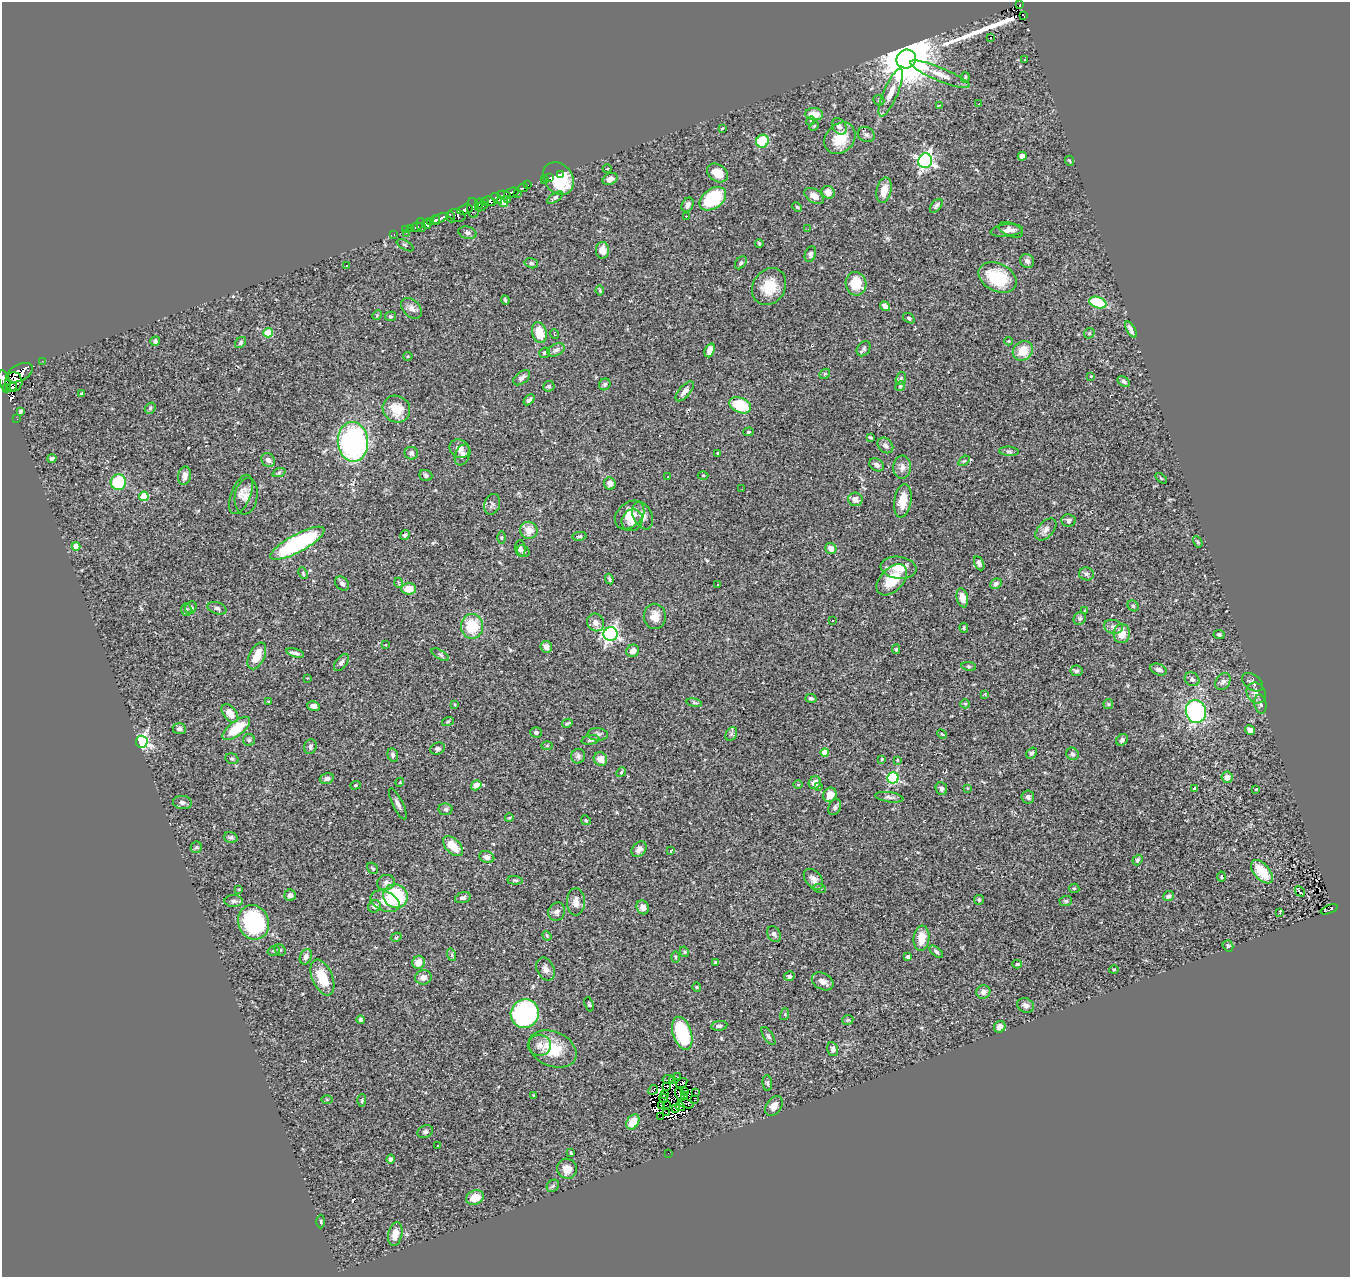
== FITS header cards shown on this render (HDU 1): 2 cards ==
NAXIS1  =                 1348
NAXIS2  =                 1275

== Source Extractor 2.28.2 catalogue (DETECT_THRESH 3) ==
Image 1348 x 1275 px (HDU 1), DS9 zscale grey, 1 PNG px = 1 image px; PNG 1352 x 1279 px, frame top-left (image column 1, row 1275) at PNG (2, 2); each listed source drawn as its Kron ellipse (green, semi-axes under 4 px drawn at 4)
Background 0.446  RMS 0.041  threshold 0.123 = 3 sigma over >= 5 px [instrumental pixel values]
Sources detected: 385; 11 with non-positive FLUX_AUTO (blend fragments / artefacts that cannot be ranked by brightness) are neither listed nor drawn; the other 374 listed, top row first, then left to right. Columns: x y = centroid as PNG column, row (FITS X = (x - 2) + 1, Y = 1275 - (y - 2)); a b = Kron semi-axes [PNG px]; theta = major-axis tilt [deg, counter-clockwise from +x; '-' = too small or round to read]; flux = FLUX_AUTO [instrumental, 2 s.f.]
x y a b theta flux
1020 4 2 2 - 6.9
1023 15 2 2 - 7
991 37 3 2 - 16
906 59 10 9 - 20000
1025 59 3 2 - 2.7
940 74 32 6 -22 36
965 77 5 4 - 4.4
891 92 26 7 67 33
879 100 6 5 - 3.9
979 104 3 2 - 2.9
939 105 3 2 - 2.9
814 114 9 6 -5 32
811 121 4 4 - 3.9
814 126 5 3 - 2.6
839 126 9 6 -59 11
722 128 3 3 - 2.7
866 135 9 7 -27 9.2
840 138 17 14 48 65
762 141 6 6 - 120
1022 156 4 4 - 9.7
925 161 7 7 - 780
1070 161 5 3 - 2.5
607 169 4 2 - 1.8
718 173 11 8 -34 36
560 174 3 2 - 15
549 178 3 2 - 2.3
558 179 17 14 -54 130
610 179 8 5 28 13
544 180 2 2 - 1.5
528 185 2 2 - 2
523 188 5 3 - 49
884 190 13 7 78 34
828 192 7 6 - 21
511 193 7 4 17 110
518 193 3 2 - 17
504 195 7 3 -10 51
814 196 11 6 -33 20
496 198 6 3 -51 98
555 198 9 4 34 6
713 199 15 9 36 170
508 200 3 2 - 12
490 201 6 4 -22 13
484 202 4 3 - 16
503 202 6 4 -32 38
479 204 5 4 - 23
687 205 7 5 62 12
481 206 7 2 26 29
936 206 8 5 49 5.9
797 207 5 3 - 2.7
473 208 10 6 -83 84
465 209 8 4 16 100
457 215 9 6 -19 59
686 216 2 2 - 9.1
451 217 6 3 -66 46
440 218 8 4 28 160
436 220 5 3 - 48
431 221 4 3 - 19
427 224 5 3 - 92
421 225 7 3 -77 11
417 227 6 3 18 10
410 228 3 2 - 8.7
808 229 2 2 - 1.3
405 230 3 2 - 2.4
1007 230 16 6 6 15
1011 230 13 6 -21 13
406 233 3 2 - 2.8
467 233 9 6 -15 7.4
394 235 3 2 - 8.4
759 244 4 3 - 3.3
405 245 9 4 -29 5.4
603 250 8 6 -88 22
810 254 8 5 72 7.5
1027 261 7 6 - 11
531 263 7 5 -14 4.6
741 263 7 5 51 5.3
346 266 2 2 - 1.6
998 277 20 14 -25 130
856 284 12 10 -78 66
769 287 19 16 57 64
600 291 5 3 - 2.6
505 300 4 3 - 3.4
1098 303 9 5 -19 130
885 306 5 4 - 12
411 308 12 8 -46 14
377 315 5 4 - 3.4
390 316 5 4 - 4.3
909 318 6 4 -31 5.7
1131 330 9 4 -61 13
268 333 5 4 - 120
539 333 11 7 -74 51
1089 333 6 5 - 4.1
554 334 5 3 - 1.9
155 341 5 4 - 7.7
1008 341 4 3 - 2.4
240 343 6 5 - 5.3
864 349 8 6 54 6.7
556 350 9 6 24 7.7
710 350 7 4 69 15
1023 351 10 9 - 46
544 353 5 5 - 5
408 356 4 4 - 2.9
42 361 3 2 - 3.2
20 373 14 8 26 530
825 374 5 4 - 3.6
1091 376 4 2 - 1.8
522 378 9 6 38 10
901 379 6 5 - 5.2
4 381 12 5 -70 390
14 382 9 8 - 290
1124 382 7 4 -35 5.7
605 384 6 5 - 4.9
549 386 6 5 - 4.9
900 386 5 4 - 3.3
11 387 5 2 - 100
7 389 3 2 - 48
685 391 12 5 49 14
82 393 3 3 - 3.8
529 400 6 4 42 7.7
740 405 11 7 -25 100
150 408 6 5 - 4.6
396 409 14 13 - 57
20 411 3 3 - 4.1
17 419 2 2 - 3.5
748 432 5 4 - 3.3
870 437 4 2 - 3.3
353 442 20 15 -86 570
885 445 9 6 -46 9
460 449 10 8 -33 18
1009 451 10 4 -4 6.1
411 453 6 6 - 7.5
718 454 4 3 - 4.3
463 455 11 7 68 10
52 458 5 3 - 5.2
268 460 7 6 - 11
964 461 6 3 35 3.5
877 465 8 6 -35 11
902 467 11 9 85 16
279 472 7 4 20 4.7
426 475 6 5 - 5.8
703 475 5 3 - 2.7
185 476 9 6 80 17
667 476 2 2 - 1.7
1161 478 6 3 -37 2.7
118 482 8 7 - 140
610 483 6 5 - 14
742 489 2 2 - 1.3
241 494 21 9 69 20
144 496 5 4 - 92
246 496 18 11 81 21
855 499 7 7 - 13
903 501 17 8 81 43
492 504 10 7 70 9.1
629 515 16 12 43 42
642 516 14 9 -65 18
632 520 11 10 - 26
1068 520 7 6 - 7.3
529 530 9 8 - 28
1046 530 13 7 48 14
405 535 5 4 - 5.2
579 536 7 4 9 4.9
502 538 6 3 90 2.8
1198 542 6 4 -61 3.9
297 543 30 9 29 350
76 546 4 4 - 34
520 548 8 5 -87 5.5
831 549 6 5 - 18
523 551 7 5 -39 5.1
979 563 7 4 -63 7.1
899 568 18 11 -7 40
303 573 6 4 -66 3.1
1086 574 7 6 - 7.2
609 579 5 3 - 4.2
892 580 18 11 46 85
342 583 8 6 -48 9.3
399 583 5 3 - 2.2
718 584 3 3 - 4.2
996 584 6 4 27 8.5
409 589 7 5 -2 37
962 598 10 5 -78 25
1133 606 6 5 - 4.9
191 608 6 5 - 5.3
217 608 10 6 -17 7.9
186 610 6 5 - 5.2
1085 611 3 2 - 2.5
655 616 12 11 - 30
1080 618 6 6 - 5.9
833 621 3 3 - 5
596 622 9 8 - 19
472 626 12 11 - 95
1113 627 9 7 -13 11
964 628 5 4 - 3.5
1122 633 9 8 - 43
611 634 7 7 - 730
1219 635 5 4 - 4.9
386 645 4 3 - 2
546 647 6 5 - 16
896 649 5 4 - 3.4
633 651 6 6 - 19
295 653 9 3 -16 9.9
440 655 10 4 -30 5.3
257 656 14 7 64 44
341 663 10 5 53 8.7
969 666 7 3 -8 3.8
1158 669 8 5 -21 11
1076 671 6 5 - 6.3
307 678 3 3 - 1.8
1192 679 8 6 -40 7.5
1223 681 9 6 56 10
1252 682 12 7 -36 10
1256 693 11 9 -62 16
985 694 4 4 - 2.7
811 698 6 4 -14 5.3
268 701 3 3 - 4.6
694 703 8 4 -9 3.8
455 704 4 3 - 2.3
965 704 5 4 - 3.5
1108 704 5 4 - 3.6
1260 704 9 6 -78 7.1
313 706 6 4 -20 12
1196 711 12 10 -73 400
230 713 10 6 -52 31
448 721 6 4 20 3.5
567 723 5 3 - 4.1
236 728 16 7 38 84
179 729 6 5 - 7.1
1250 730 5 4 - 11
536 732 6 5 - 6
598 734 10 6 -1 9
731 734 7 5 60 6
942 734 5 3 - 2.7
249 740 6 6 - 5.7
590 740 9 4 9 7.1
1122 740 6 5 - 9.2
142 742 6 6 - 700
547 746 5 4 - 2.7
310 747 7 6 - 6.6
438 749 7 6 - 8.8
825 752 4 4 - 37
1032 753 6 4 55 6.6
1072 754 6 6 - 8.3
393 755 7 5 -74 6.9
578 756 7 7 - 8.5
232 759 7 5 -16 5.1
600 759 7 6 - 30
882 759 4 3 - 2.3
897 760 3 3 - 3.1
621 772 5 4 - 3.8
1227 777 6 5 - 18
327 778 7 5 15 7.8
893 778 6 5 - 320
400 782 4 3 - 2.5
815 783 6 6 - 21
798 784 5 3 - 2.3
355 785 5 4 - 3.7
476 785 6 4 33 16
818 787 3 3 - 3
968 788 3 2 - 1.9
1195 788 3 3 - 5.2
941 789 6 5 - 7.8
1256 789 3 3 - 2.3
830 795 7 6 - 24
889 797 14 5 -9 8.2
1028 797 6 6 - 8.6
182 802 9 6 -8 11
398 804 17 5 -64 11
835 807 8 6 66 6.9
446 809 7 6 - 6.3
509 818 4 3 - 2.3
586 820 5 3 - 3.7
231 837 7 5 -18 5.8
453 846 12 7 -44 48
196 847 6 5 - 4
639 849 8 6 49 13
671 851 3 2 - 3.9
487 857 8 6 -22 11
1137 860 6 4 53 4.7
373 868 6 5 - 4.7
1262 872 14 7 -49 68
1221 876 5 3 - 3.1
813 879 12 7 -49 15
515 880 7 3 -5 4.2
386 882 9 7 14 11
819 888 7 3 -8 3.9
1074 888 5 4 - 3.4
239 889 3 3 - 2.5
1300 891 6 3 -46 54
290 895 6 5 - 11
395 896 12 11 - 180
1168 896 5 4 - 8.6
463 898 8 5 17 8.6
979 900 5 5 - 3.1
234 901 9 6 -1 8.8
385 901 15 9 -24 34
1066 901 6 5 - 4.4
576 902 14 9 90 21
374 906 6 6 - 9.4
643 907 7 6 - 15
1329 909 9 4 21 41
557 912 9 8 - 12
1280 912 4 2 - 2.2
254 922 17 15 -68 260
774 934 8 6 -58 8.2
547 936 5 4 - 2.7
396 937 5 4 - 3.1
921 938 12 8 84 39
1228 946 6 5 - 5.1
280 950 6 5 - 4
274 951 6 4 17 4.4
684 952 5 4 - 3.6
936 952 8 4 -39 6.5
452 955 6 4 -72 3.7
306 957 8 5 68 9.3
675 957 6 4 -89 3.6
908 957 4 3 - 14
419 962 6 6 - 28
715 962 3 3 - 2.9
1017 964 5 4 - 3.2
546 969 12 8 -63 15
1114 969 5 3 - 2.6
789 976 5 5 - 7.2
423 977 8 7 - 16
322 978 19 10 -67 66
823 981 11 8 -29 16
697 987 4 4 - 2.9
983 992 7 6 - 12
589 1004 7 4 -71 3.7
1025 1005 9 7 -28 9.9
525 1013 15 14 - 450
785 1014 6 4 73 3.2
360 1020 4 3 - 7.6
848 1020 5 5 - 4
719 1026 8 5 9 7.5
1000 1027 6 5 - 19
682 1033 17 9 -73 170
768 1036 10 4 -56 6
539 1045 11 10 - 17
553 1049 25 17 -24 86
833 1049 7 5 -72 9.3
677 1077 2 2 - 1.6
668 1079 6 2 13 4.9
673 1080 3 3 - 6.4
682 1083 6 2 35 7.7
767 1083 8 4 -85 5.1
667 1086 3 2 - 4.4
653 1090 5 2 - 2.6
684 1091 3 2 - 1.5
695 1092 3 2 - 4
533 1095 4 3 - 2
665 1095 3 2 - 1.3
680 1095 7 2 -61 0.82
685 1096 4 2 - 0.4
664 1098 4 2 - 2.1
327 1100 5 4 - 2.6
362 1100 6 3 89 3.3
694 1100 3 2 - 1.8
686 1104 7 3 -16 4
666 1105 3 2 - 0.17
662 1106 4 2 - 1.9
774 1106 11 7 53 23
680 1107 5 2 - 1.1
675 1108 3 3 - 3.9
667 1113 3 2 - 2.6
661 1117 3 2 - 14
633 1122 8 6 57 51
425 1132 8 6 21 7.2
437 1146 3 2 - 3.5
571 1153 3 3 - 2.9
668 1153 2 2 - 42
390 1159 4 4 - 5.6
567 1169 10 9 - 25
553 1186 7 5 44 5.5
475 1198 9 7 21 41
321 1221 7 3 -89 3.5
395 1234 12 7 78 25
At the frame edge (FLAGS 8, measured only in part): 1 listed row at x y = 4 381
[11 non-positive-flux detections neither listed nor drawn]